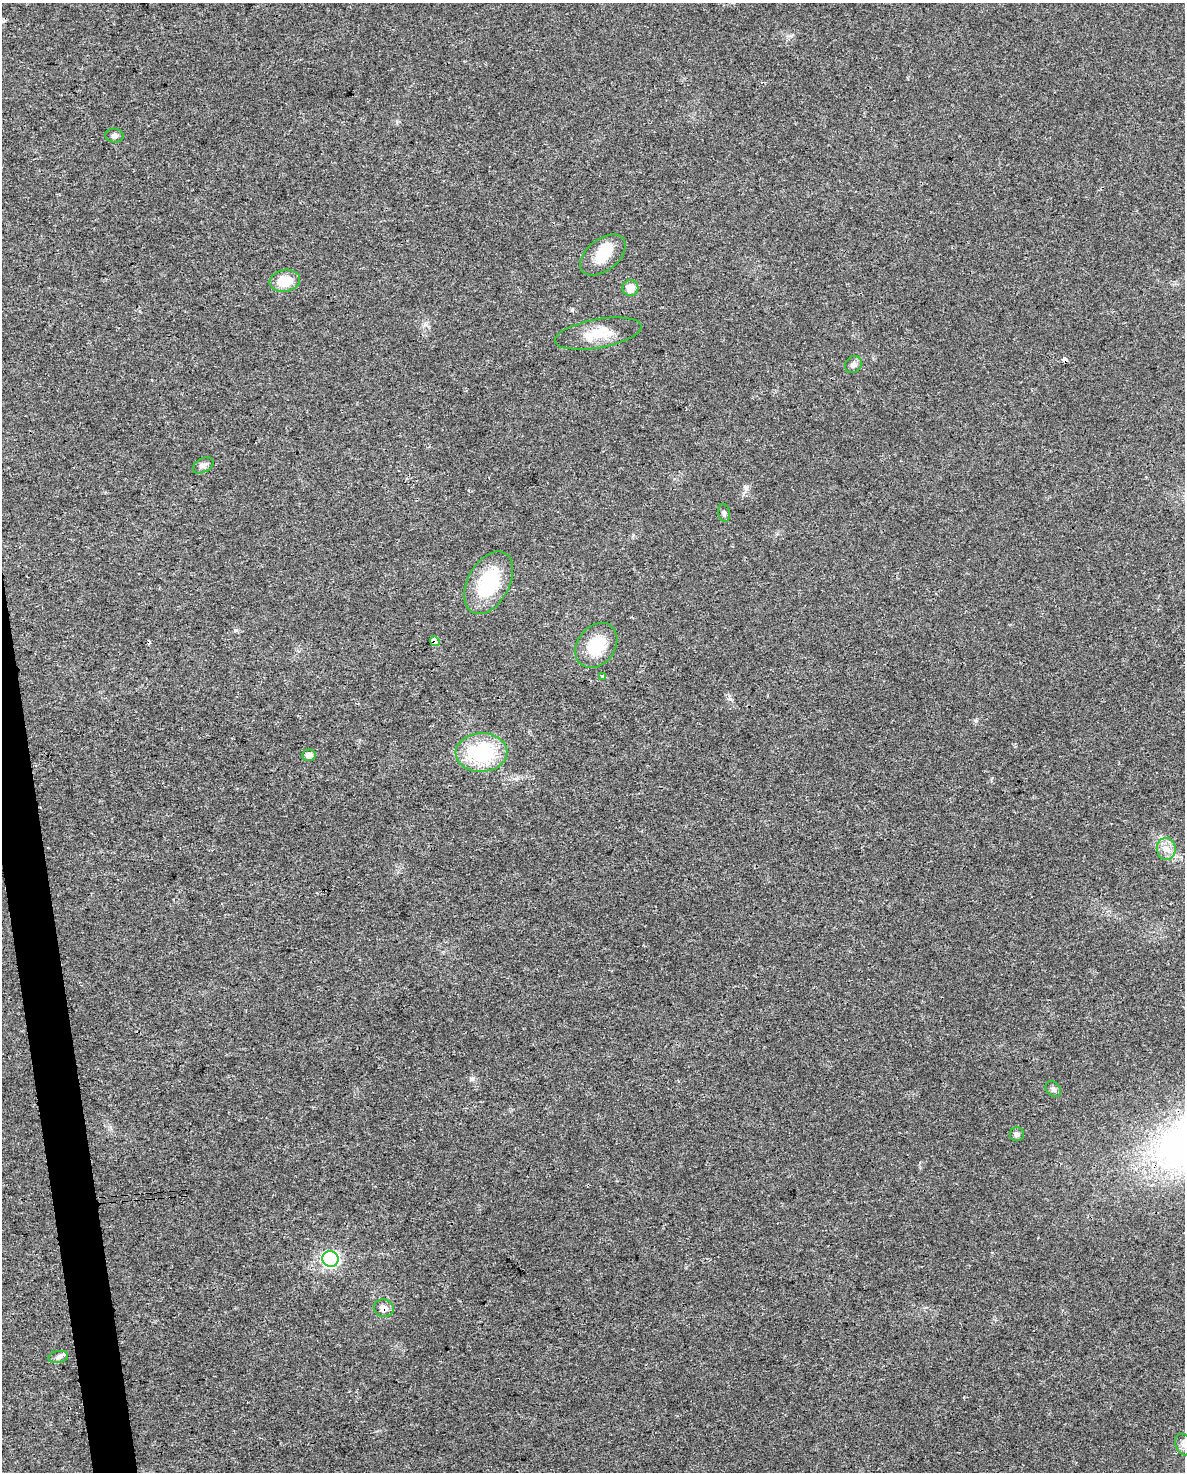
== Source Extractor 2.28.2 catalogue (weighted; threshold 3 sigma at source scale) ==
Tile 7 of 4 x 3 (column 3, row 2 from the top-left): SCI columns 2369-3551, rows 1492-2961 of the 4736 x 4497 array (HDU 1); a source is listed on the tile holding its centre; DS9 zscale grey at full resolution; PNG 1187 x 1474 px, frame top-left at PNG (2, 3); each listed source drawn as its Kron ellipse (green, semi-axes under 4 px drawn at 4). Shown black and unused: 2% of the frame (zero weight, under 3 of 4 exposures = <1% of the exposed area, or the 3 px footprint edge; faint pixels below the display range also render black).
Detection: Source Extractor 2.28.2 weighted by HDU 2 'WHT'; one run over the whole footprint, this tile lists its part. Background 0.0232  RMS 0.003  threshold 0.0136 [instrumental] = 3 sigma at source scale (4.5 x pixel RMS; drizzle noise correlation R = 1.50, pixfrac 1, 0.0396/0.0396 arcsec/px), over >= 5 px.
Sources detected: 24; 1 inside a brighter object's white glare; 2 cosmic-ray / hot-pixel residue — neither listed nor drawn; the other 21 listed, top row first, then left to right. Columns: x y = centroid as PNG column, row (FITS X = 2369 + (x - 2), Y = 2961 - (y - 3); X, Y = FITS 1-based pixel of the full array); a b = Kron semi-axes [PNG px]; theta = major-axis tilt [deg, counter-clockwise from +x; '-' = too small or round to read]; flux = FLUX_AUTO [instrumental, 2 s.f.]
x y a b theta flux
114 136 9 7 -6 0.97
603 255 26 16 39 7.3
285 281 15 11 12 6.9
630 288 8 8 - 3.7
598 333 44 14 10 8
853 365 9 7 45 1.3
203 465 11 7 29 1.2
724 513 9 5 -80 0.75
489 583 34 20 62 20
435 641 5 4 - 6.9
596 645 24 18 53 10
602 676 3 3 - 0.55
481 753 26 19 3 23
309 755 6 5 - 1.8
1166 849 11 9 -82 2.4
1053 1089 9 6 -47 0.89
1017 1134 7 7 - 1.1
330 1259 8 8 - 61
384 1308 10 8 -16 2.2
58 1357 10 6 9 1.1
1184 1444 11 8 -69 1.5
Overlapping masked pixels (flux is a lower limit): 2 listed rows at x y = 435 641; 384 1308
Isophote crosses this tile's border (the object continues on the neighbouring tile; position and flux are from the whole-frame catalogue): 1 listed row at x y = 1184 1444
Unlisted compact peaks at least as high as the median listed source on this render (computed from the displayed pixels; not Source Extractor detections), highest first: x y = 472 1079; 976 721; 730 699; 746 488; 236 630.